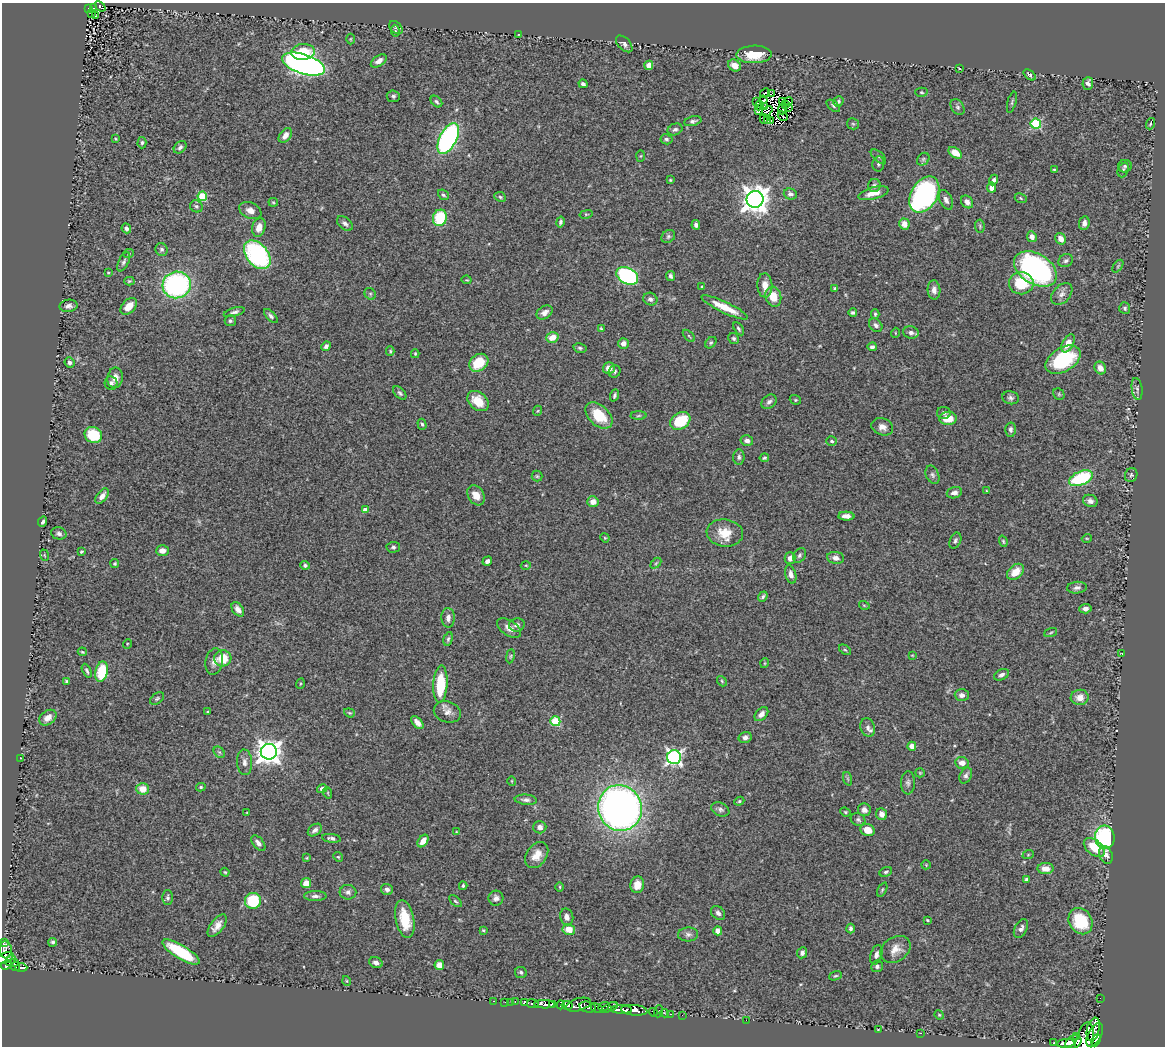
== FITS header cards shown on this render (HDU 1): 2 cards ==
NAXIS1  =                 1163
NAXIS2  =                 1044

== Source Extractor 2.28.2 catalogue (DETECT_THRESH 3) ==
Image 1163 x 1044 px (HDU 1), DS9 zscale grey, 1 PNG px = 1 image px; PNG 1167 x 1048 px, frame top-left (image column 1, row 1044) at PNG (2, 3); each listed source drawn as its Kron ellipse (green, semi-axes under 4 px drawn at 4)
Background 0.623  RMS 0.039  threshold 0.116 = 3 sigma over >= 5 px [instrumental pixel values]
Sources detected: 367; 3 with non-positive FLUX_AUTO (blend fragments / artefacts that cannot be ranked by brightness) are neither listed nor drawn; the other 364 listed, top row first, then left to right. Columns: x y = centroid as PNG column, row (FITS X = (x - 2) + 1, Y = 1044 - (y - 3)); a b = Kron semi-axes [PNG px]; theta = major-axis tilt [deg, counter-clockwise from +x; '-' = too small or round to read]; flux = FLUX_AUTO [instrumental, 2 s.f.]
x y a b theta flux
100 6 6 4 -40 42
94 8 3 2 - 9.7
88 9 4 2 - 7.9
92 14 4 2 - 21
96 16 2 2 - 1.8
396 28 8 5 -44 4.3
395 31 6 3 -82 2.7
519 35 3 2 - 1.3
351 39 5 3 - 2.3
624 44 10 6 -46 8.7
303 52 12 8 5 79
754 54 18 9 1 66
379 61 9 5 33 15
304 64 22 9 -18 1400
649 65 5 4 - 19
735 65 7 5 -32 22
959 68 4 2 - 2.1
1030 75 7 4 -38 5.4
1088 83 6 5 - 10
583 84 4 4 - 6.5
921 92 6 4 -3 3.9
765 93 5 3 - 5.9
772 93 3 3 - 420
393 96 6 5 - 5.9
763 100 4 2 - 9.7
757 101 3 2 - 1.5
783 101 3 2 - 1.8
789 101 4 2 - 2.6
436 102 6 5 - 5.1
838 102 5 4 - 4.9
1012 102 11 4 75 5.2
786 105 3 2 - 0.44
760 106 5 2 - 2.3
833 106 8 4 -39 4.5
765 107 4 2 - 1
788 107 3 2 - 0.27
958 107 8 6 -54 6.9
782 109 5 2 - 1.5
758 110 4 3 - 2.1
767 111 6 4 40 2.5
783 116 5 2 - 2.6
764 119 5 2 - 3.2
767 120 3 2 - 1.3
693 121 9 4 14 7.3
771 121 4 2 - 0.64
853 124 6 5 - 4.4
1036 124 5 5 - 220
1150 124 6 3 71 2.7
675 129 8 5 22 7.7
285 135 8 5 52 17
448 138 17 8 63 590
115 139 3 2 - 2.3
666 139 6 5 - 5.7
142 143 5 4 - 4.6
180 147 7 5 43 7.1
955 153 7 4 -34 32
641 156 6 4 88 3
878 156 9 5 -41 6.3
923 159 7 5 47 5.3
878 164 7 6 - 6
1125 166 7 6 - 5.4
1054 170 4 3 - 2.7
1123 170 8 5 68 5.3
670 180 4 3 - 2.7
994 180 5 4 - 6.4
874 186 6 6 - 7.3
991 188 5 4 - 18
873 193 15 6 14 29
790 194 7 5 -17 9.7
443 195 6 4 -42 5.1
924 195 19 13 59 540
202 196 5 4 - 120
500 197 6 4 -25 4.4
1021 198 6 4 -24 3.8
755 199 8 8 - 3100
946 200 10 6 -65 11
273 202 5 4 - 2.8
967 202 7 5 -50 13
196 206 6 5 - 5.7
250 210 11 8 -24 18
586 214 6 3 12 2.5
440 218 8 7 - 120
560 222 5 4 - 5.2
345 223 9 5 -41 8.3
1084 223 7 5 82 11
904 224 5 5 - 24
696 225 5 4 - 8.5
980 226 7 4 -83 3.9
259 227 9 6 76 22
126 228 5 4 - 8.8
668 236 7 6 - 5.7
1032 237 5 5 - 13
1061 239 6 5 - 17
161 250 6 6 - 5.9
128 254 5 4 - 3.5
257 255 16 10 -50 350
1066 261 7 6 - 7.4
124 262 10 5 64 7.2
1118 266 7 4 53 3.8
1035 269 23 15 -31 690
108 273 3 2 - 2.7
627 276 12 8 -30 400
670 276 5 4 - 5.8
467 280 5 3 - 2.5
129 281 5 4 - 3.6
1021 283 12 11 - 82
177 285 14 13 - 440
765 285 12 7 -87 24
702 287 4 3 - 4.4
834 288 3 3 - 3
934 290 9 6 -87 13
370 294 6 5 - 4.2
1062 294 13 8 47 14
773 297 10 7 -74 40
650 299 7 6 - 9.1
69 306 9 6 10 9.3
129 306 10 6 46 34
725 307 25 5 -25 54
1125 308 6 5 - 4.4
234 312 11 4 16 7.9
545 312 9 6 30 13
853 312 4 3 - 5.7
875 314 5 3 - 4
271 316 8 4 -46 7
230 321 5 5 - 5.4
876 325 7 5 -43 8.1
601 328 3 3 - 2.5
739 329 7 4 -57 5.1
895 333 5 3 - 2.1
911 333 8 6 -15 9.4
689 336 7 3 -45 3.8
552 337 6 5 - 32
734 338 6 5 - 5.1
623 343 5 5 - 15
711 343 6 4 48 4.3
1068 343 10 5 62 26
326 346 5 4 - 8
872 347 5 4 - 7
580 348 7 4 -11 5.4
390 351 5 4 - 3.3
415 354 4 3 - 3
1063 360 19 12 30 200
69 362 5 5 - 6
479 363 10 8 38 80
609 368 6 6 - 23
1100 368 7 5 -58 18
615 371 6 5 - 5.3
115 378 10 7 82 22
111 383 6 6 - 6.5
1137 389 11 5 -82 8.4
400 393 8 4 -46 5.9
1059 394 6 5 - 4
615 395 6 4 70 5
1010 398 8 6 -13 8.2
795 400 6 4 -20 3.4
478 401 12 8 -39 51
769 402 8 6 40 9.3
537 411 5 3 - 2.3
944 413 7 6 - 7
599 415 16 10 -44 75
638 416 8 4 2 3.6
948 418 9 6 -2 53
680 421 11 8 33 100
422 424 5 4 - 4.5
882 427 11 8 -19 16
1010 430 7 5 -89 7.6
93 435 9 7 -24 100
747 441 6 5 - 10
832 441 5 4 - 5.1
739 457 7 5 85 6.7
764 458 5 4 - 4.2
932 475 10 6 -67 8
1131 475 7 6 - 5.4
537 476 5 5 - 3.8
1081 478 12 6 22 190
986 491 3 2 - 2
954 493 8 5 16 10
476 495 11 8 -58 28
102 496 9 5 53 17
1090 501 7 6 - 11
593 502 5 5 - 20
365 510 4 4 - 17
846 516 8 4 -2 15
43 522 5 3 - 5.8
59 533 8 6 -16 8.3
725 533 18 13 -7 46
605 538 5 3 - 2.4
1087 538 5 3 - 2.3
955 541 8 5 67 5.9
1003 541 6 3 -71 3.2
393 547 7 5 3 5.4
162 551 6 5 - 17
81 552 4 4 - 3.5
44 555 6 3 -71 2.9
799 555 8 6 58 6.6
790 558 6 5 - 14
835 558 8 6 -8 14
487 561 5 3 - 8.8
115 563 4 4 - 3.9
656 563 6 4 45 3.1
305 565 5 4 - 5.6
526 565 5 3 - 2.4
1015 572 9 6 43 35
791 574 9 5 -75 15
1077 588 10 6 5 9.1
763 597 6 4 52 4.9
864 605 5 3 - 2.4
238 609 8 5 -54 14
1085 609 6 4 3 12
448 618 10 6 -88 12
517 625 8 6 10 10
509 628 13 7 -33 21
1051 632 7 3 19 2.9
448 639 7 4 74 4.8
127 644 5 3 - 2.1
845 650 7 3 -36 3.6
82 652 4 3 - 2.7
1122 653 3 2 - 1.9
912 655 3 2 - 1.6
510 656 7 3 81 3.4
223 658 8 8 - 58
214 661 13 8 80 15
765 663 5 3 - 2.1
87 671 7 4 -65 4.8
102 672 10 6 77 110
1002 675 8 5 26 8.3
66 681 4 3 - 3.1
722 681 5 4 - 3.2
300 684 5 3 - 2.5
440 684 18 7 87 110
962 695 7 6 - 10
1080 697 9 7 6 25
157 698 8 5 37 5.1
208 712 3 3 - 3.5
447 712 14 10 -20 19
349 713 5 4 - 3.4
761 714 8 5 47 13
48 718 9 7 34 21
555 721 5 5 - 150
417 723 8 4 -48 17
868 727 9 7 -72 12
745 737 7 5 14 11
912 746 4 4 - 15
219 752 6 5 - 4.7
269 752 8 8 - 2400
674 757 7 7 - 730
20 758 3 2 - 1.6
245 762 13 7 -87 14
962 763 7 5 -10 19
920 773 5 4 - 3
966 776 8 5 65 8.7
848 779 7 4 -71 4.5
512 781 5 3 - 2
908 783 11 7 88 9.1
201 787 5 4 - 3.7
142 789 6 5 - 38
322 789 5 4 - 11
328 793 6 3 -72 2.4
526 800 11 5 -5 9
739 801 5 4 - 3.8
620 808 23 21 -67 1700
720 809 9 6 -25 8.2
864 810 6 6 - 12
247 812 3 2 - 1.8
845 812 5 4 - 3.1
882 814 6 5 - 13
858 820 7 6 - 6.3
540 827 6 6 - 13
315 830 8 5 36 10
868 830 7 6 - 28
456 832 4 3 - 1.8
1105 837 11 9 -85 320
332 838 9 4 -7 8
423 841 7 4 55 23
258 843 9 5 -50 12
1094 848 12 7 -40 55
537 855 14 10 56 32
1028 855 6 3 20 2.6
1106 855 9 6 -69 14
338 857 5 4 - 3.3
306 858 4 3 - 2.5
926 865 4 4 - 2.6
1046 869 8 5 -2 26
225 872 4 4 - 2.9
886 872 6 4 23 5
1027 880 4 4 - 6.2
306 883 5 5 - 30
637 885 8 7 - 31
463 886 4 3 - 3.9
560 887 5 3 - 2.6
387 889 6 5 - 8.6
882 890 7 4 63 3.8
348 892 8 7 - 9.6
315 896 11 5 0 9.6
168 898 7 5 -90 6.4
496 898 7 7 - 11
253 901 8 8 - 130
455 901 7 4 -41 4.2
718 913 8 6 -43 8.9
567 917 8 6 -75 13
405 919 19 9 -78 72
927 920 3 2 - 2.9
1081 921 14 11 -57 120
217 926 13 6 52 20
850 929 5 4 - 6.5
1021 929 10 6 60 10
483 930 3 3 - 3.5
569 930 6 5 - 36
718 931 4 4 - 17
688 934 10 7 4 9.6
3 942 3 3 - 17
53 942 4 4 - 5.2
895 949 16 12 34 27
5 950 8 6 -83 120
181 952 21 7 -31 140
802 953 6 5 - 7.4
876 955 10 6 72 10
5 958 9 5 25 220
10 960 6 4 53 150
14 963 3 3 - 31
376 963 7 5 -21 12
6 965 5 4 - 310
439 965 5 5 - 25
877 966 6 6 - 7.7
16 967 5 4 - 59
21 968 6 4 -1 120
521 972 6 5 - 6.1
835 976 7 4 18 3.8
347 981 5 3 - 2.3
1100 998 2 2 - 4.4
494 1001 3 2 - 13
505 1002 2 2 - 3.4
511 1002 3 2 - 8.6
515 1002 4 3 - 40
524 1002 4 4 - 88
533 1004 6 3 -9 170
545 1004 10 4 -2 1000
552 1004 4 3 - 500
561 1005 4 2 - 58
567 1005 5 4 - 330
578 1005 13 6 16 1100
588 1007 8 5 -16 240
604 1007 6 4 23 220
610 1007 9 4 23 210
597 1008 6 4 -26 390
621 1010 10 3 -2 1200
634 1010 13 5 -5 940
659 1011 6 2 71 27
653 1012 4 3 - 20
664 1013 4 2 - 5.4
670 1014 3 2 - 25
682 1015 2 2 - 7.6
939 1015 5 4 - 3.3
746 1020 2 2 - 58
878 1029 4 2 - 1.8
1093 1029 12 6 76 1400
921 1033 3 2 - 22
1095 1035 13 6 61 1200
1077 1036 4 3 - 280
1096 1040 6 4 65 520
1085 1041 19 8 76 2700
1073 1042 8 6 27 1300
1054 1043 3 3 - 66
1066 1043 9 4 5 810
At the frame edge (FLAGS 8, measured only in part): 3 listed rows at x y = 3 942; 5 958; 1085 1041
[3 non-positive-flux detections neither listed nor drawn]